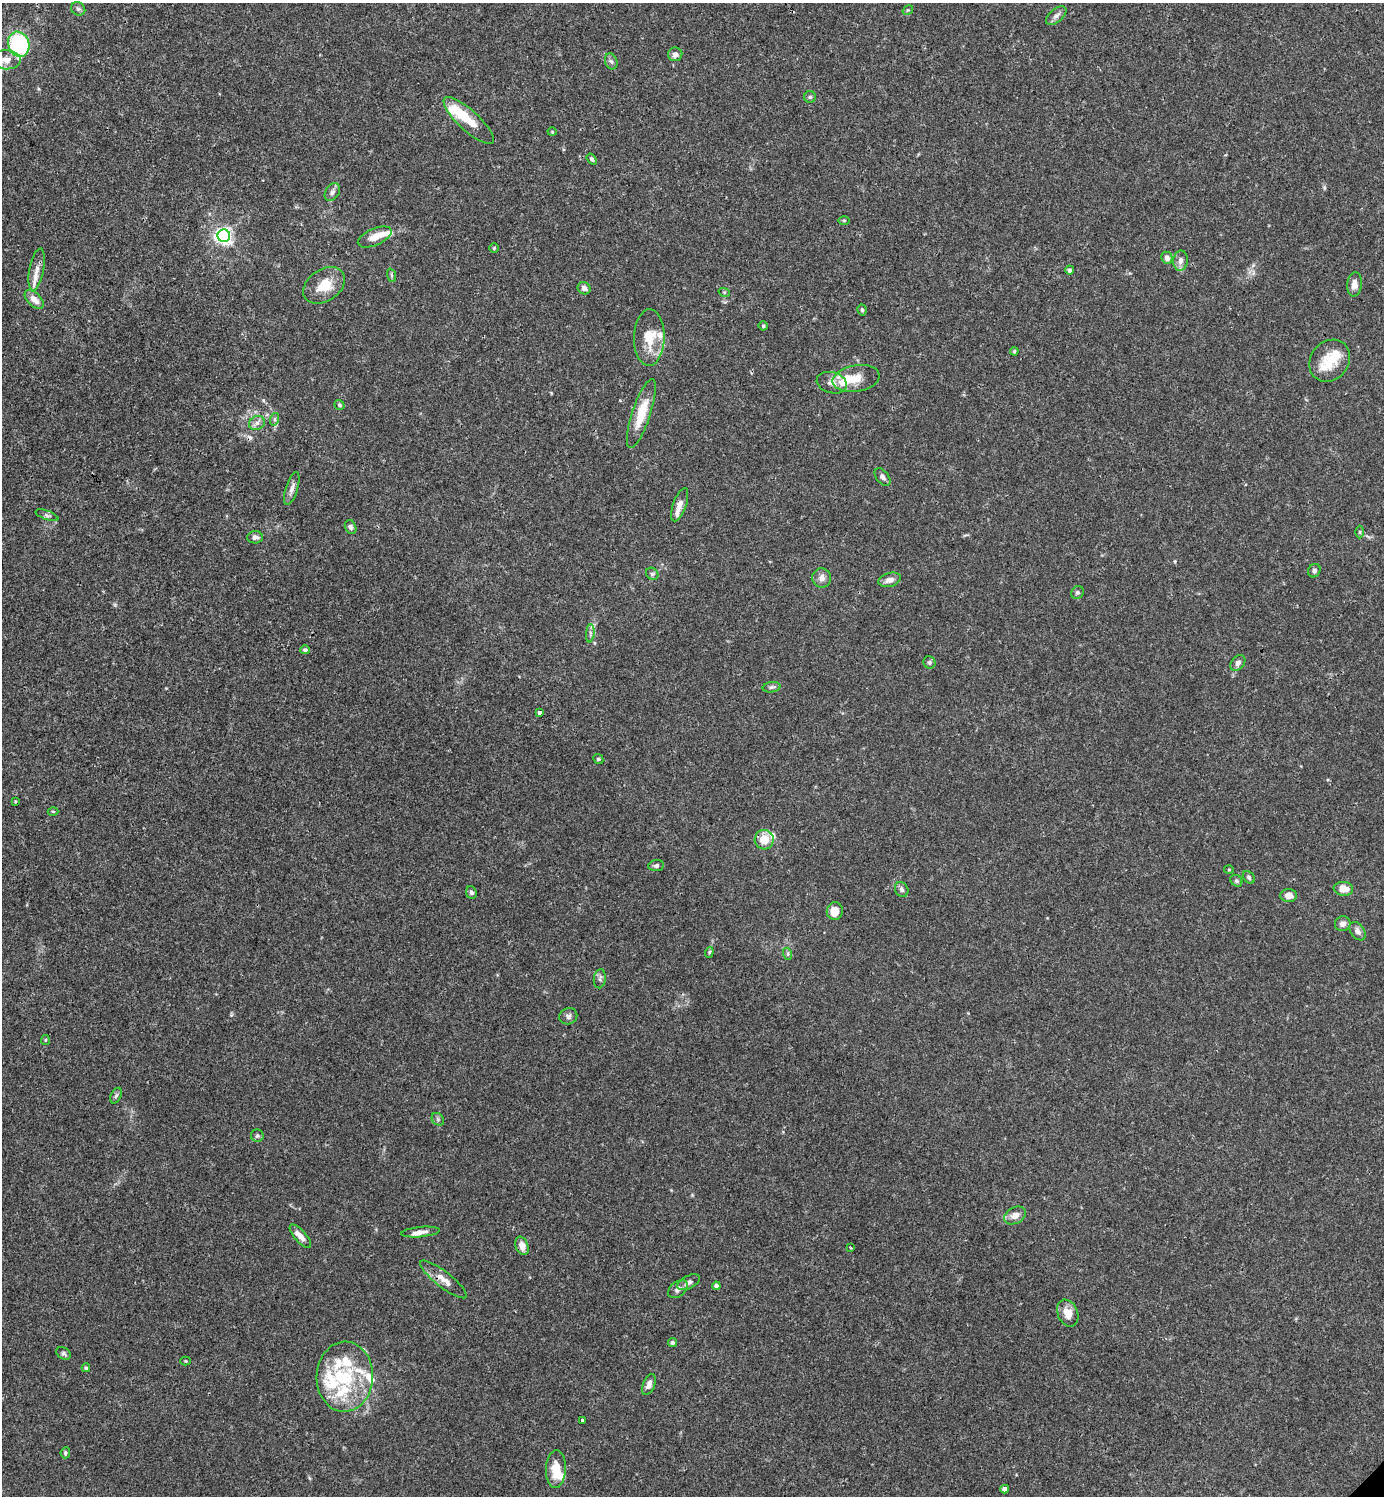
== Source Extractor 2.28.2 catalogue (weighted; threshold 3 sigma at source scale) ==
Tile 11 of 4 x 4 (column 3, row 3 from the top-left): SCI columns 3062-4443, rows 1495-2988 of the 5981 x 5982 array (HDU 1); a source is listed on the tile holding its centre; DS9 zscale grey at full resolution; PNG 1386 x 1498 px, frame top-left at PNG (2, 3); each listed source drawn as its Kron ellipse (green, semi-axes under 4 px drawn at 4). Shown black and unused: <1% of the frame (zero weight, under 3 of 4 exposures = <1% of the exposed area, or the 3 px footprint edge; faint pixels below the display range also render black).
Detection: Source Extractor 2.28.2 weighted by HDU 2 'WHT'; one run over the whole footprint, this tile lists its part. Background 0.015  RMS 0.0022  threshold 0.00979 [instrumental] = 3 sigma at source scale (4.5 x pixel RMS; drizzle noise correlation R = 1.50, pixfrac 1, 0.05/0.05 arcsec/px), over >= 5 px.
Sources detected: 121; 1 cosmic-ray / hot-pixel residue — neither listed nor drawn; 22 inside a brighter listed object's ellipse — not listed separately; the other 98 listed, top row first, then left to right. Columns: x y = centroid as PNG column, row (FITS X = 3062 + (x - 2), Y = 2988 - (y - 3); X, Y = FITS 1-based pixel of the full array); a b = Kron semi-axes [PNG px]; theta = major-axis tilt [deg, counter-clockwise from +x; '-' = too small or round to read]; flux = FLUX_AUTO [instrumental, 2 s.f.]
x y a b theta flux
78 9 7 6 - 0.58
908 10 6 3 33 0.24
1056 16 12 6 39 0.88
19 44 13 10 -70 28
675 54 7 7 - 1
6 60 14 9 0 2.1
611 61 8 6 -71 0.61
810 97 6 5 - 0.4
469 121 33 10 -43 5.2
552 132 4 4 - 0.21
592 159 6 4 -53 0.4
332 192 10 6 57 0.79
844 220 6 4 -1 0.25
224 236 6 6 - 87
375 237 18 8 23 2.3
494 248 5 4 - 0.26
1167 258 6 5 - 1.1
1180 261 10 7 82 1.1
37 269 21 7 79 1.9
1070 270 4 4 - 0.55
391 275 7 4 -72 0.34
1354 284 12 7 85 1.6
324 285 23 16 34 5.1
584 288 6 6 - 0.93
724 292 6 3 -18 0.25
34 299 11 6 -45 2.1
862 310 5 4 - 0.41
763 326 4 4 - 0.35
649 338 28 15 88 5.3
1014 351 4 3 - 0.25
1330 361 22 19 50 4.8
856 378 24 13 9 3.5
832 383 15 10 -16 1.6
339 405 5 4 - 0.33
641 413 36 9 72 5.6
275 419 6 4 72 0.36
257 423 8 6 29 0.91
882 477 10 6 -52 0.71
292 489 17 6 72 1.1
680 505 17 6 70 1.6
47 515 12 4 -20 0.51
351 527 7 5 -68 0.61
1360 532 6 4 -89 0.3
255 537 8 6 4 0.84
1314 571 7 6 - 0.53
652 574 7 5 -45 0.46
822 578 9 9 - 1.2
890 580 11 6 17 1.2
1077 593 7 6 - 0.44
590 633 9 3 85 0.49
305 650 5 4 - 0.45
929 662 6 6 - 0.44
1238 663 9 6 52 0.86
772 687 9 5 10 0.51
539 712 4 3 - 1.3
598 759 5 4 - 0.29
15 801 3 2 - 0.23
53 811 5 3 - 0.2
764 840 10 9 - 3.2
656 866 8 5 7 0.6
1229 870 5 3 - 0.2
1249 877 7 5 -48 0.47
1236 881 6 5 - 0.41
902 889 8 6 -62 0.7
1343 889 10 7 -6 2.5
471 892 6 5 - 0.51
1289 895 8 6 -1 1.8
835 911 9 8 - 2.8
1343 924 8 7 - 1.1
1358 931 10 7 -54 0.89
709 952 5 4 - 0.31
788 954 6 4 -72 0.32
600 979 9 6 80 0.64
568 1016 9 8 - 0.71
45 1040 5 4 - 0.24
116 1096 8 5 62 0.44
438 1119 7 5 -47 0.47
257 1136 6 6 - 0.43
1015 1215 11 8 27 1.5
421 1232 19 5 5 1.2
300 1236 15 6 -48 1.9
522 1246 9 6 -68 1.7
851 1248 4 3 - 0.18
443 1279 29 8 -38 2.4
689 1282 12 6 27 0.94
716 1286 4 4 - 0.75
678 1289 11 7 40 0.95
1068 1313 14 10 -66 2.4
672 1342 4 4 - 0.49
63 1353 8 5 -31 0.52
186 1361 5 4 - 0.26
86 1368 4 3 - 0.34
345 1377 35 28 88 14
649 1384 11 6 68 1.2
582 1420 3 3 - 0.5
65 1453 5 4 - 0.4
556 1469 19 10 87 4
1005 1489 4 4 - 1.5